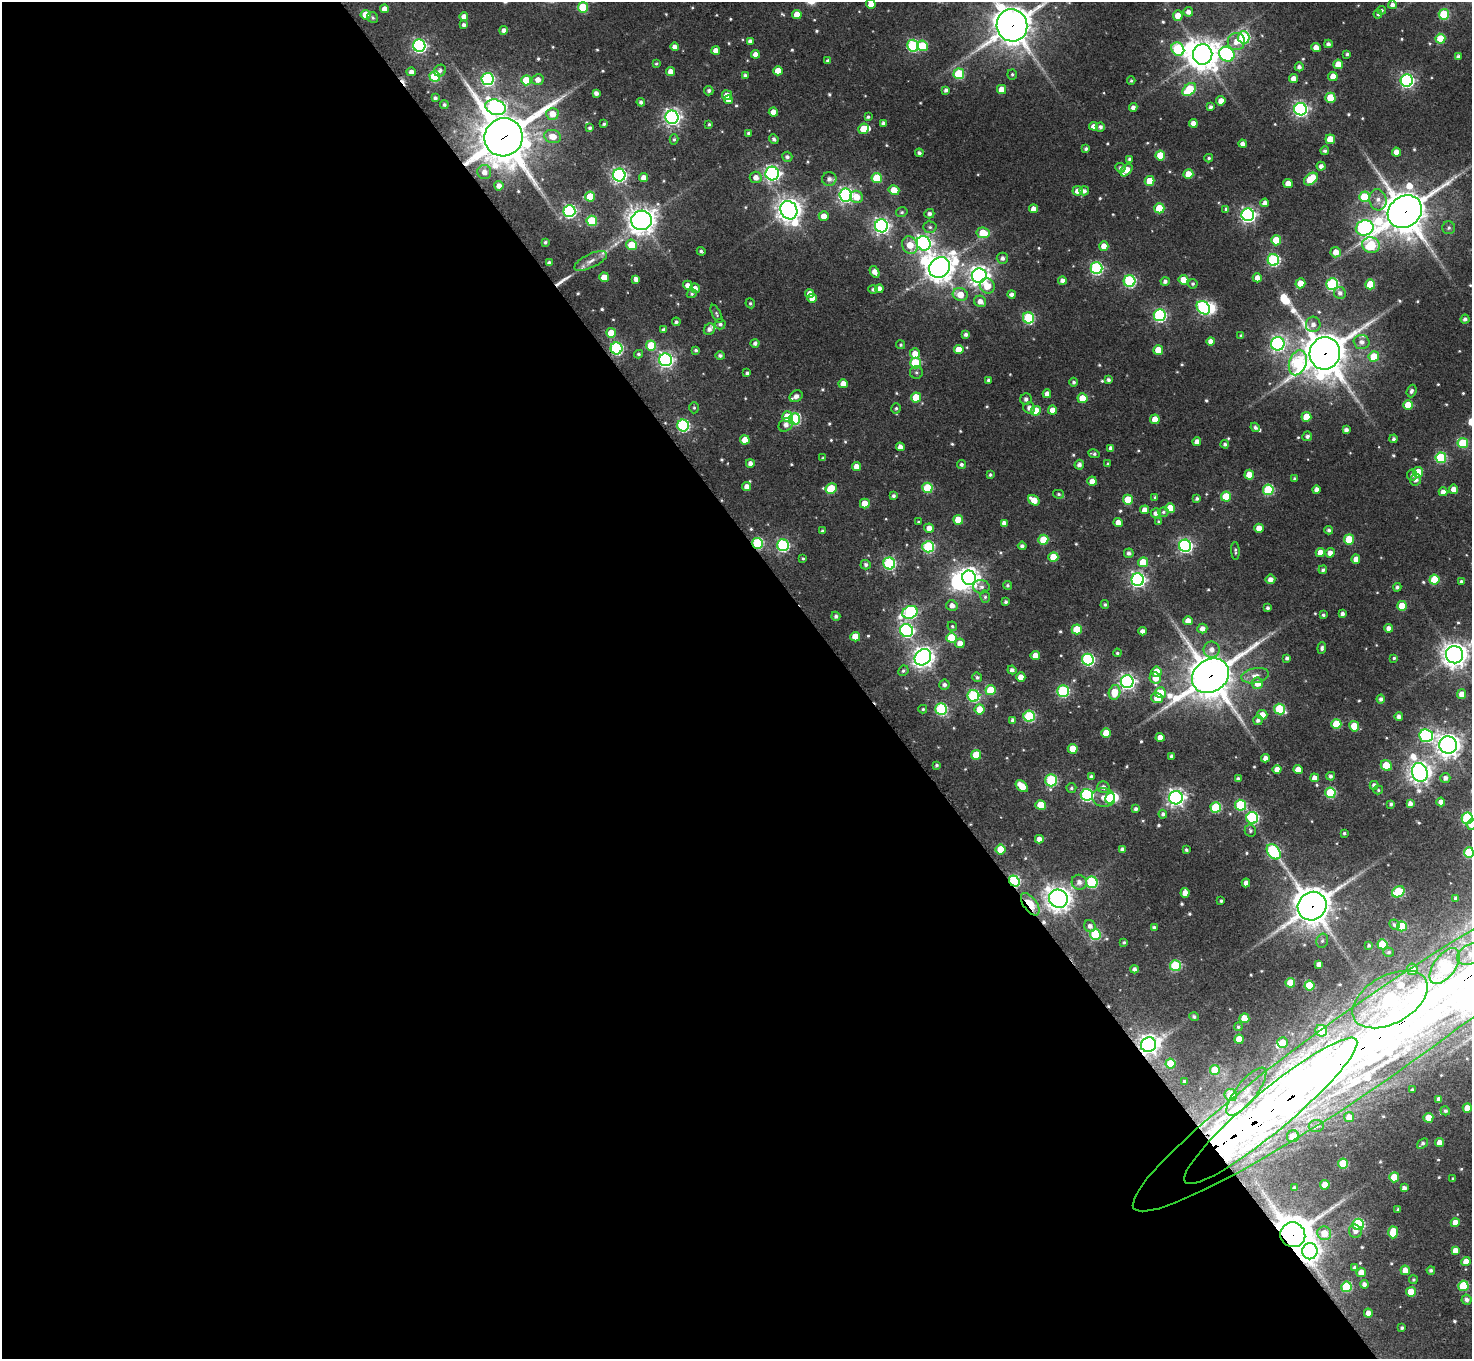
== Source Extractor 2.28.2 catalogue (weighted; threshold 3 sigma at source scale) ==
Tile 9 of 4 x 4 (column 1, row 3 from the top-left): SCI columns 21-1490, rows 1674-3030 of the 5918 x 5921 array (HDU 1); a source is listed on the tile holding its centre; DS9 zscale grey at full resolution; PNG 1474 x 1361 px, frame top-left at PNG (2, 2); each listed source drawn as its Kron ellipse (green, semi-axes under 4 px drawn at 4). Shown black and unused: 58% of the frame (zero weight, under 2 of 3 exposures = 2% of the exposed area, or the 3 px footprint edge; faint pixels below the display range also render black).
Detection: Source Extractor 2.28.2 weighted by HDU 2 'WHT'; one run over the whole footprint, this tile lists its part. Background 0.0781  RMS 0.0086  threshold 0.0386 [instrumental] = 3 sigma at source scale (4.5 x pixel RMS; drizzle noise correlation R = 1.50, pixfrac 1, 0.05/0.05 arcsec/px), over >= 5 px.
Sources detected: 628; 8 inside a brighter object's white glare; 3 cosmic-ray / hot-pixel residue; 4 long thin detections or spike segments (spike, bleed or trail) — neither listed nor drawn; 9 inside a brighter listed object's ellipse — not listed separately; of the other 604, all 500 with FLUX_AUTO >= 1.19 (the completeness limit of this list) listed and drawn (104 fainter detections not listed), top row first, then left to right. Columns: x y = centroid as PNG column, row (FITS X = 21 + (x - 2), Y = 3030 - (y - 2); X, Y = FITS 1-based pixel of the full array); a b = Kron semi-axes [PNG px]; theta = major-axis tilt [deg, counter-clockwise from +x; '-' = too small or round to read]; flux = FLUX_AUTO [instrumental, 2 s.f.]
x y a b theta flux
871 4 5 4 - 9
1392 5 4 4 - 3.5
583 7 5 5 - 42
384 9 4 4 - 6.4
1382 10 4 4 - 1.3
1188 12 5 4 - 4.4
797 14 4 4 - 11
1378 14 4 4 - 1.5
1444 14 5 5 - 54
365 15 5 5 - 16
1178 15 5 5 - 10
464 17 4 4 - 6
373 18 6 5 - 1.5
464 25 4 4 - 2.6
1012 25 16 15 - 2000
504 30 4 4 - 3.6
1244 37 6 6 - 100
1440 39 5 5 - 30
750 41 4 4 - 2.8
1236 41 9 8 - 8.3
1328 44 4 4 - 3.2
419 46 6 6 - 210
913 46 6 5 - 100
923 46 5 5 - 37
675 47 4 4 - 5.1
1316 48 4 4 - 8.2
1178 49 7 6 - 77
716 50 4 4 - 6.9
755 54 4 4 - 5.1
1203 54 10 9 - 1200
1227 54 8 7 - 180
1347 54 3 3 - 1.6
1458 57 4 4 - 2.5
828 61 4 4 - 2.8
656 63 4 4 - 1.3
1338 64 4 4 - 13
1299 67 4 4 - 3.1
440 71 6 5 - 2.5
778 71 4 4 - 12
411 72 4 4 - 4
670 72 4 4 - 6.9
959 74 5 5 - 58
1012 74 5 5 - 1.6
745 75 4 4 - 2
435 76 5 5 - 61
1333 76 4 4 - 9.5
1293 78 4 4 - 6.5
488 79 6 6 - 140
526 80 5 5 - 22
538 80 6 5 - 5.7
1407 80 6 6 - 230
1131 81 4 3 - 1.3
1002 89 4 4 - 11
1189 89 8 5 43 50
946 90 4 4 - 2.6
709 91 5 4 - 2.2
596 93 4 4 - 3.5
727 95 5 5 - 7.2
435 98 4 3 - 2.3
1330 98 5 5 - 25
728 100 4 4 - 5.7
1221 101 4 4 - 7.9
641 102 4 4 - 2.5
444 105 4 4 - 1.8
496 107 10 7 -19 240
1133 107 4 4 - 3.8
1211 107 4 4 - 2.5
1300 109 6 6 - 240
773 112 4 4 - 7.4
552 114 6 6 - 11
672 117 6 6 - 340
868 117 4 4 - 1.4
883 123 4 4 - 3
1193 123 4 4 - 6.2
604 124 4 3 - 1.4
709 124 3 3 - 1.4
1094 126 4 4 - 4.6
1100 127 4 4 - 2.7
590 128 4 3 - 2
863 129 5 5 - 16
749 133 4 4 - 2.5
553 136 8 6 -12 11
504 137 19 19 - 3800
674 139 5 4 - 1.4
774 139 5 4 - 2.3
1330 139 5 5 - 16
1243 144 4 4 - 4.5
1086 149 4 3 - 1.9
1325 151 4 4 - 1.9
1396 152 4 4 - 7.8
919 153 4 4 - 2.3
1160 155 5 5 - 22
787 157 5 5 - 2.5
1209 158 4 3 - 1.4
1130 159 4 4 - 2.1
1321 166 4 4 - 3.7
1120 168 5 4 - 2.2
1126 170 7 4 46 16
484 172 7 7 - 6.2
772 173 7 6 - 260
1188 174 5 5 - 16
619 175 6 6 - 220
756 177 6 6 - 6.2
644 178 4 4 - 7.6
877 178 5 5 - 40
829 179 7 7 - 4.4
1311 179 8 5 39 36
1149 181 5 5 - 17
1288 183 4 4 - 8.6
499 186 4 4 - 5.4
894 190 5 4 - 16
1077 191 5 5 - 5.2
1084 191 5 4 - 3.2
845 195 6 6 - 250
590 196 5 5 - 26
857 197 6 6 - 11
1364 197 5 5 - 30
1378 200 11 8 -77 6.2
1265 203 4 4 - 4.2
1159 208 5 5 - 33
1033 209 4 4 - 5.9
1226 209 4 4 - 2.1
789 210 9 8 - 780
569 211 6 6 - 160
902 212 6 4 13 1.5
1405 212 18 15 36 2600
929 214 5 4 - 3.1
1248 215 6 6 - 240
824 216 5 5 - 8
642 220 10 10 - 800
592 221 5 5 - 46
881 226 6 6 - 280
930 227 6 5 - 2.1
1365 228 9 7 18 180
1449 228 6 6 - 2.2
983 233 6 5 - 21
1276 240 5 5 - 27
545 242 4 3 - 1.6
924 243 7 6 - 300
631 245 5 5 - 18
910 245 9 7 -66 15
1371 245 9 8 - 58
1104 246 5 4 - 8.5
701 251 4 3 - 1.6
1336 252 5 5 - 9
1002 258 5 5 - 3.3
1273 260 6 5 - 120
591 261 18 6 26 6.8
549 263 4 4 - 3.6
939 267 11 9 39 980
1096 268 6 6 - 140
875 272 6 4 -56 6.1
979 276 7 7 - 480
604 277 5 4 - 12
1257 278 4 4 - 6.8
636 279 4 4 - 4.3
1062 280 4 4 - 4.2
1183 280 5 4 - 16
1130 281 6 6 - 120
1165 281 4 4 - 2.8
1300 283 5 5 - 13
1193 284 5 4 - 1.7
1332 284 6 6 - 110
1370 284 5 5 - 32
688 285 5 4 - 5.5
987 286 8 7 - 12
695 288 5 4 - 5.6
873 289 5 4 - 2.1
879 289 4 4 - 4.7
1340 293 6 6 - 3.5
692 294 5 4 - 1.2
810 294 4 4 - 6.7
960 294 8 6 -18 12
1011 294 4 4 - 3.4
812 298 5 4 - 8.7
980 301 6 5 - 5.9
750 303 5 4 - 1.5
1203 308 7 6 - 140
717 314 10 4 -64 1.7
1160 315 6 6 - 150
1028 318 6 5 - 79
1465 319 4 4 - 2.9
676 322 4 4 - 1.9
720 324 5 5 - 2.3
1313 324 8 7 - 4.6
709 329 6 5 - 3.5
664 330 4 4 - 3
611 333 5 5 - 18
966 334 4 3 - 2.5
1241 335 4 4 - 1.6
1210 341 4 4 - 5.5
1362 342 8 7 - 4.6
755 343 4 4 - 2.8
1278 344 7 6 - 210
651 345 5 5 - 29
901 345 5 4 - 1.3
616 348 6 6 - 120
696 350 4 3 - 1.9
959 350 5 4 - 13
1158 350 5 5 - 15
1325 353 16 15 - 2500
638 354 4 3 - 1.5
915 354 5 5 - 9.4
720 356 5 4 - 2.3
1374 356 5 5 - 22
665 360 6 6 - 280
915 363 5 5 - 56
1298 363 13 8 72 95
916 372 6 6 - 1.9
747 373 4 4 - 2.1
988 380 3 3 - 2.1
1108 380 4 4 - 2.2
1074 382 4 4 - 1.8
843 384 4 4 - 7.9
1411 391 6 5 - 2.6
1047 394 4 4 - 6
796 396 7 5 29 5.4
916 397 5 5 - 20
1082 398 5 5 - 19
1026 399 6 5 - 2.8
1408 405 5 5 - 21
694 408 5 4 - 1.3
896 408 5 4 - 1.8
1029 408 6 5 - 3.7
1052 410 4 4 - 7.5
1036 411 5 5 - 22
787 416 5 5 - 20
1306 417 5 5 - 21
795 419 6 5 - 92
1155 419 5 4 - 11
683 425 6 6 - 130
786 425 8 6 37 4.7
1255 427 5 4 - 2.1
1346 430 4 4 - 3.3
1307 436 5 4 - 3.1
1394 439 4 3 - 2.3
745 440 5 4 - 11
1197 442 4 4 - 5.4
1463 443 5 5 - 48
1225 444 4 4 - 2.3
900 447 4 4 - 5.5
1111 448 4 4 - 4.1
1094 454 6 4 -10 2
823 458 4 4 - 1.4
1441 458 5 5 - 69
750 463 4 4 - 4
961 464 4 4 - 2
1108 464 4 3 - 1.8
1079 465 5 4 - 3.5
856 466 4 4 - 7.3
1418 472 5 5 - 30
990 475 4 3 - 1.5
1249 475 5 5 - 16
1412 475 5 5 - 2.1
1294 479 3 3 - 1.6
1416 479 6 5 - 4.1
1092 481 4 4 - 9.8
747 486 4 4 - 4.8
927 488 5 5 - 42
831 489 6 5 - 34
1454 489 4 4 - 6.8
1268 490 5 5 - 65
1316 490 4 4 - 4.3
1443 492 4 4 - 5.2
1059 494 5 4 - 1.4
894 496 4 3 - 2.2
1155 497 4 3 - 1.3
1226 497 5 5 - 31
1197 499 4 3 - 2
1034 500 6 4 -35 13
1128 500 5 5 - 29
865 504 5 5 - 16
1170 508 5 4 - 19
1145 510 4 4 - 7.2
1163 512 5 4 - 1.5
1156 513 5 4 - 3.5
958 520 5 4 - 13
1159 521 4 4 - 1.2
918 522 4 3 - 1.4
1004 523 4 4 - 4.4
1118 523 4 4 - 7.4
929 528 5 4 - 6.2
1259 528 5 4 - 11
1329 530 4 4 - 2.3
822 531 4 3 - 1.7
1349 539 5 5 - 30
1043 540 5 5 - 24
757 543 5 5 - 78
783 545 6 6 - 140
1022 546 4 4 - 2.6
1185 546 6 6 - 210
928 547 6 5 - 92
1235 551 9 3 -86 1.7
1320 552 4 4 - 8.8
1129 553 5 4 - 2.9
1330 553 4 4 - 5.8
1053 557 5 5 - 24
803 559 3 3 - 1.2
1356 559 4 4 - 6.5
1143 562 5 5 - 20
889 563 6 6 - 110
866 565 5 4 - 2.4
1323 570 4 4 - 1.8
969 578 7 7 - 540
1270 579 5 4 - 5.2
1138 580 6 6 - 260
1434 580 5 5 - 35
1461 582 3 3 - 2.2
1007 585 4 4 - 1.7
981 587 8 6 -2 3.4
1397 587 4 4 - 2.2
985 597 6 5 - 1.7
1006 602 4 3 - 1.9
952 605 5 5 - 5.2
1105 605 4 4 - 1.5
1402 606 5 5 - 23
1268 608 4 3 - 2.1
910 612 8 6 25 140
1342 614 4 4 - 2.9
1323 615 4 3 - 1.7
836 616 4 4 - 2.3
1188 621 4 4 - 7.9
952 626 5 4 - 1.3
1389 628 4 4 - 4.6
1077 629 5 5 - 25
1202 629 5 5 - 4.7
907 631 6 6 - 190
1142 631 4 4 - 4.1
855 637 5 4 - 14
951 638 5 5 - 35
960 643 5 5 - 6.9
1322 648 6 4 85 2
1212 650 8 8 - 5.2
1117 653 4 4 - 1.4
1035 655 4 4 - 9.1
1455 655 9 8 - 770
923 657 9 7 44 600
1287 658 4 4 - 2.2
1394 658 3 3 - 1.3
1088 659 6 6 - 140
1012 670 4 4 - 3.2
903 671 5 5 - 1.5
1157 672 5 5 - 15
1210 676 20 16 33 2600
1255 676 14 7 11 6.7
977 677 5 4 - 2
1021 677 4 4 - 8.7
1155 678 6 5 - 9.9
1127 682 6 6 - 290
1257 683 5 5 - 10
944 685 5 5 - 2.9
990 690 5 5 - 31
1063 691 6 5 - 110
1115 692 7 5 78 18
1160 693 5 5 - 16
1461 694 5 4 - 7.3
973 696 6 6 - 110
1157 698 6 5 - 9.9
1381 699 4 4 - 2.8
923 709 4 4 - 1.3
941 709 6 5 - 100
980 709 5 5 - 19
1280 709 6 5 - 52
1262 715 5 5 - 8.3
1029 716 5 5 - 82
1399 716 4 4 - 3.1
1013 720 4 4 - 2.7
1258 720 5 5 - 2.7
1336 724 5 5 - 34
1354 726 5 5 - 20
1106 733 5 4 - 19
1426 736 7 6 - 150
1160 737 4 4 - 7.5
1448 745 9 8 - 630
1073 749 5 5 - 19
976 755 5 5 - 26
1172 756 3 3 - 2.3
1265 758 4 4 - 4.5
937 765 3 3 - 1.4
1386 765 6 5 - 21
1277 770 4 4 - 8.3
1298 770 4 4 - 11
1420 772 9 7 -73 650
1331 776 4 4 - 2.4
1091 777 4 4 - 2.9
1315 778 4 4 - 6.5
1445 778 5 5 - 3.7
1238 779 4 4 - 2.7
1051 780 6 5 - 89
1374 785 4 4 - 3.4
1022 786 7 4 -44 18
1103 787 6 5 - 4.3
1071 788 5 5 - 1.6
1378 790 5 4 - 1.2
1330 793 5 5 - 62
1087 795 6 6 - 160
1103 797 11 9 -12 8.2
1110 798 5 4 - 44
1176 798 7 7 - 370
1441 802 4 4 - 5.6
1410 803 4 4 - 4.3
1391 804 4 3 - 1.8
1041 805 5 5 - 24
1240 805 5 5 - 60
1216 807 5 5 - 57
1136 809 4 4 - 2.1
1163 814 4 4 - 2.2
1252 818 6 6 - 120
1467 818 6 5 - 120
1471 824 5 5 - 6.4
1250 831 6 6 - 2
1344 833 3 3 - 1.6
1039 839 4 4 - 5.4
1001 849 5 5 - 27
1122 849 4 4 - 2.6
1186 850 3 3 - 1.6
1274 852 8 6 -53 130
1469 852 5 5 - 50
1014 881 5 5 - 100
1079 882 8 7 - 4.9
1092 882 6 5 - 81
1246 883 4 4 - 4.8
1398 892 6 5 - 56
1185 893 5 4 - 7.8
1456 898 4 4 - 2.1
1058 899 9 9 - 730
1221 901 3 3 - 1.4
1030 904 13 6 -54 29
1312 906 15 14 - 1800
1394 925 5 4 - 2
1090 926 6 5 - 3.9
1402 926 5 5 - 40
1154 928 4 4 - 2.5
1095 934 5 5 - 67
1322 941 7 5 74 2.1
1124 942 3 3 - 1.2
1382 944 5 5 - 33
1369 945 4 3 - 1.6
1389 952 5 4 - 1.5
1471 954 15 9 27 8
1319 964 4 4 - 4
1175 966 5 5 - 66
1445 966 21 10 54 80
1134 969 4 4 - 3.2
1412 969 5 5 - 6.1
1290 983 5 5 - 20
1309 986 5 5 - 33
1390 999 41 24 29 170
1194 1017 5 4 - 1.8
1244 1018 5 5 - 18
1238 1027 4 4 - 1.4
1321 1031 6 5 - 33
1239 1039 5 4 - 16
1375 1040 294 39 35 1700
1283 1042 5 5 - 11
1149 1045 8 7 - 510
1171 1064 5 5 - 25
1215 1070 5 5 - 23
1184 1081 3 3 - 1.5
1412 1090 3 3 - 1.4
1246 1092 29 10 52 17
1231 1095 6 6 - 23
1439 1099 4 4 - 3.6
1467 1108 4 4 - 11
1271 1111 111 20 40 1300
1445 1111 5 4 - 1.9
1349 1117 5 5 - 8.8
1428 1118 5 5 - 19
1316 1126 7 6 - 2.4
1293 1136 6 6 - 13
1440 1142 4 4 - 8.9
1422 1143 6 4 41 2
1343 1164 5 5 - 36
1394 1177 5 5 - 26
1453 1179 3 3 - 1.3
1325 1185 5 4 - 14
1294 1188 3 3 - 1.7
1404 1188 4 4 - 3.9
1398 1209 3 3 - 1.4
1455 1223 4 4 - 9.4
1358 1224 6 5 - 91
1355 1231 7 6 - 4.4
1393 1232 6 5 - 28
1324 1233 7 6 - 14
1293 1235 13 12 - 2100
1310 1251 8 7 - 470
1455 1251 4 4 - 11
1466 1262 4 4 - 9.5
1355 1267 4 3 - 1.8
1405 1270 5 4 - 8.4
1431 1270 4 4 - 2.1
1361 1272 5 4 - 12
1413 1280 4 4 - 1.3
1364 1284 4 4 - 3.6
1463 1286 5 5 - 50
1346 1287 5 5 - 57
1411 1292 5 5 - 19
1467 1300 5 5 - 3
1368 1313 4 4 - 7.2
1402 1328 4 3 - 1.7
Overlapping masked pixels (flux is a lower limit): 16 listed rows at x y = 1012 25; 504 137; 1405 212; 616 348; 1325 353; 757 543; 1210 676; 1014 881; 1030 904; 1312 906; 1390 999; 1375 1040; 1149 1045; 1271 1111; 1293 1235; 1310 1251
Isophote crosses this tile's border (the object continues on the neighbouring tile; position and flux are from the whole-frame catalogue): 8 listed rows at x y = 871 4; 1012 25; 1467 818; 1471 824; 1469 852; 1471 954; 1375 1040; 1271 1111